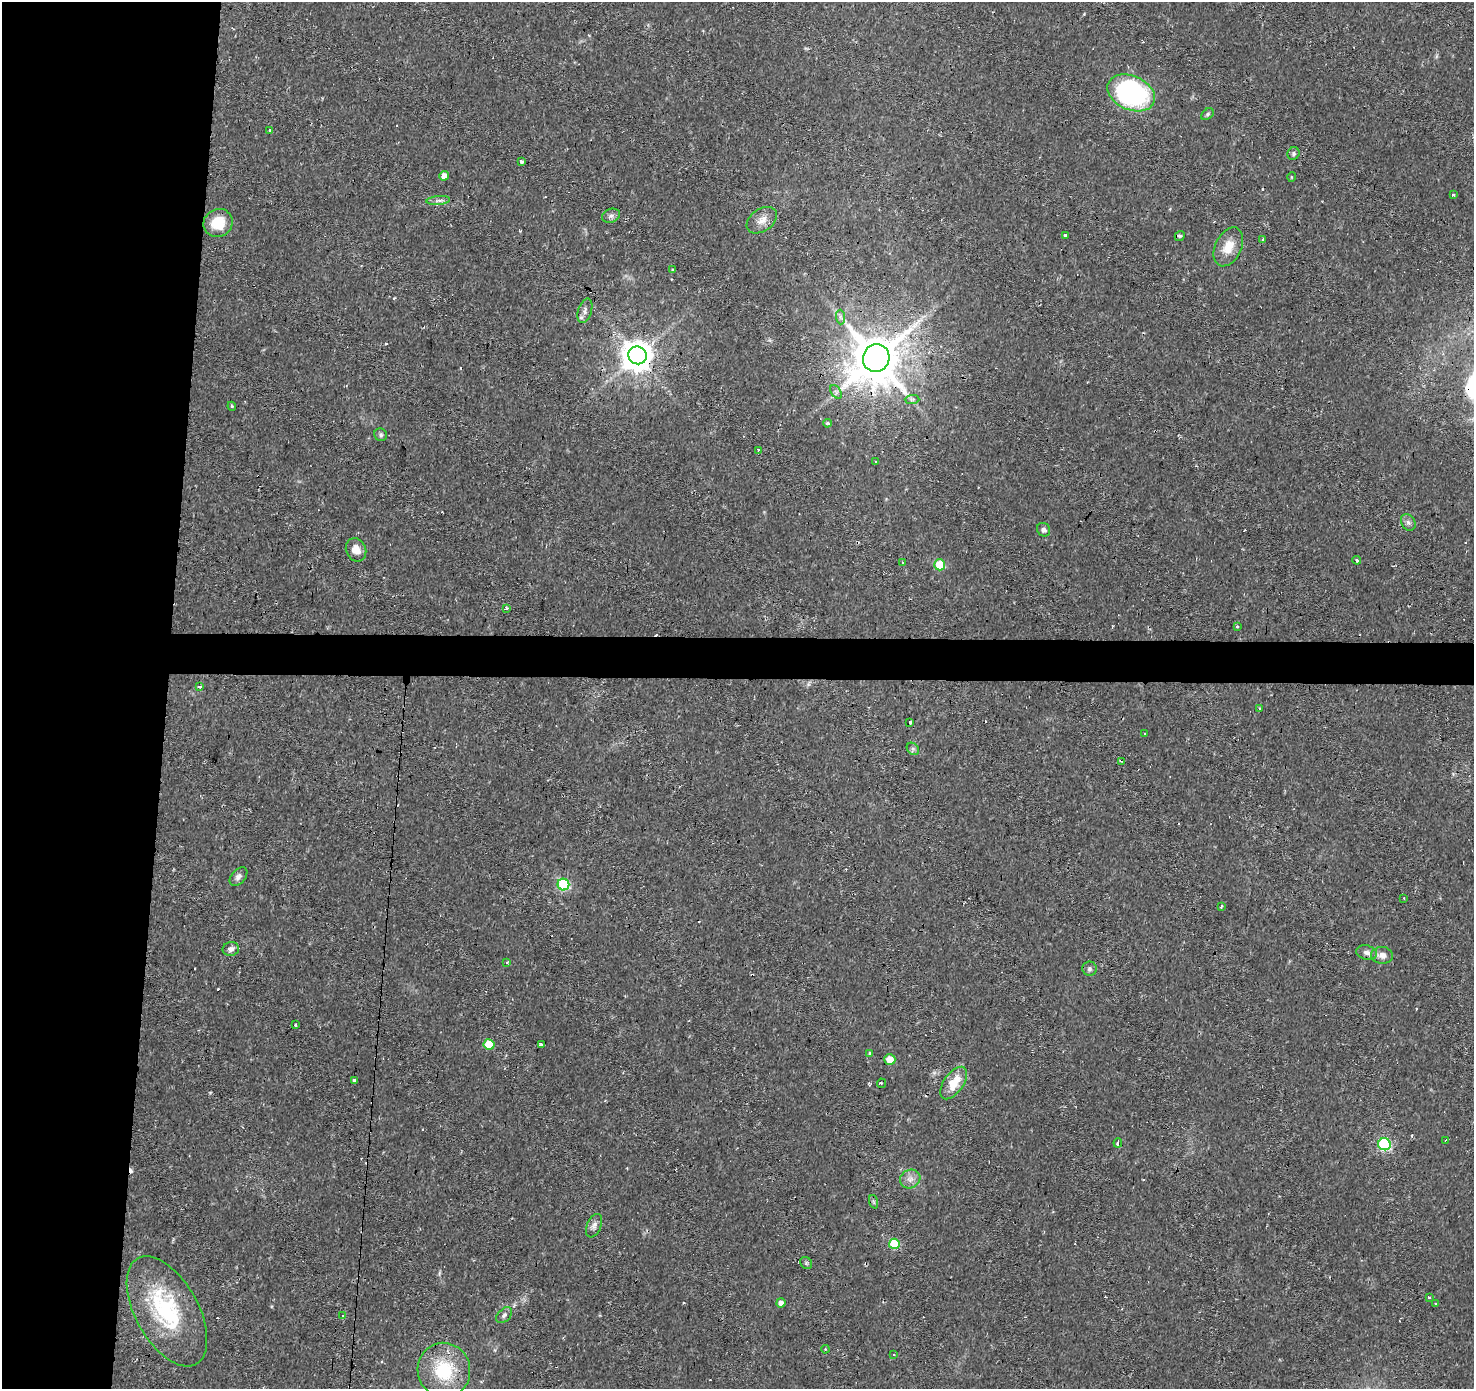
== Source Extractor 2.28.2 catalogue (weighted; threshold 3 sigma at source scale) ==
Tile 4 of 3 x 3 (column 1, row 2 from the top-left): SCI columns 1-1472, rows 1614-3000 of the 4422 x 4663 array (HDU 1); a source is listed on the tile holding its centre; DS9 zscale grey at full resolution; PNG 1476 x 1391 px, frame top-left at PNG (2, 2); each listed source drawn as its Kron ellipse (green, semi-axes under 4 px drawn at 4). Shown black and unused: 14% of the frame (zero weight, under 2 of 3 exposures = <1% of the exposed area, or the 3 px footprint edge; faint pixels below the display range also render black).
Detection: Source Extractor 2.28.2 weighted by HDU 2 'WHT'; one run over the whole footprint, this tile lists its part. Background 0.0434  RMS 0.0035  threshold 0.0159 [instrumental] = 3 sigma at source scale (4.5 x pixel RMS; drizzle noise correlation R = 1.50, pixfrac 1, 0.0396/0.0396 arcsec/px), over >= 5 px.
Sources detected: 97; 21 cosmic-ray / hot-pixel residue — neither listed nor drawn; the other 76 listed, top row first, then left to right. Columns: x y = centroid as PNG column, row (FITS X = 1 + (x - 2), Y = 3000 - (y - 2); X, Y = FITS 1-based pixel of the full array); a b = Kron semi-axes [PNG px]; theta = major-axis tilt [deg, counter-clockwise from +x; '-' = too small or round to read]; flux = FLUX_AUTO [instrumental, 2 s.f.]
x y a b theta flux
1131 93 25 17 -23 73
1207 114 7 5 43 0.65
269 130 4 3 - 0.38
1293 154 6 6 - 0.68
521 162 3 3 - 1
444 176 5 4 - 2.8
1291 177 5 3 - 0.32
1453 195 3 3 - 1.4
438 201 12 4 5 1.1
611 216 9 6 19 1.2
762 220 17 11 35 3.2
218 223 15 14 - 8.5
1066 236 3 3 - 4.7
1180 236 5 4 - 0.5
1262 240 3 3 - 4.2
1228 247 20 13 64 5.7
673 270 4 4 - 0.48
585 311 13 7 72 1.7
840 317 7 4 -88 0.86
637 355 9 9 - 590
876 358 14 13 - 1600
836 392 7 5 -57 0.84
912 399 7 4 1 0.82
232 406 4 3 - 0.43
827 423 4 4 - 0.66
381 435 7 6 - 0.74
758 450 4 3 - 2.2
876 462 3 3 - 0.69
1408 522 9 7 -56 1.1
1044 530 7 6 - 1.1
356 550 12 10 -66 3.6
1357 560 4 3 - 0.58
903 562 3 2 - 0.42
940 565 5 5 - 11
507 609 3 3 - 6
1237 626 3 3 - 1.1
199 687 4 3 - 1
1260 709 3 3 - 1.1
910 722 3 3 - 2.6
1145 733 3 3 - 0.68
913 749 7 5 -45 0.76
1121 761 3 2 - 0.36
238 877 11 6 49 1.5
563 885 6 6 - 28
1404 898 2 2 - 0.33
1221 906 4 2 - 0.67
231 949 8 7 - 1.5
1367 953 11 7 -13 1.4
1382 955 11 8 -4 1.9
507 962 3 3 - 0.85
1090 969 7 7 - 0.94
296 1025 3 3 - 0.78
489 1044 5 5 - 11
542 1044 4 3 - 0.52
870 1053 4 4 - 0.53
890 1059 6 5 - 4.5
354 1081 4 3 - 0.95
881 1083 5 3 - 0.45
954 1083 18 9 55 7.7
1445 1140 3 2 - 0.66
1118 1143 5 3 - 1.4
1384 1144 6 6 - 40
910 1179 10 9 - 2.1
874 1202 7 4 -71 0.61
594 1226 12 7 66 1.5
894 1244 5 5 - 16
806 1263 6 5 - 0.61
1429 1297 3 3 - 1.6
781 1303 5 4 - 1.8
1436 1303 3 2 - 0.28
167 1311 60 31 -61 36
504 1315 9 6 46 0.96
343 1316 4 3 - 0.31
825 1349 4 3 - 0.29
894 1355 3 2 - 0.45
444 1370 27 26 - 18
Overlapping masked pixels (flux is a lower limit): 2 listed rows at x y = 637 355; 876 358